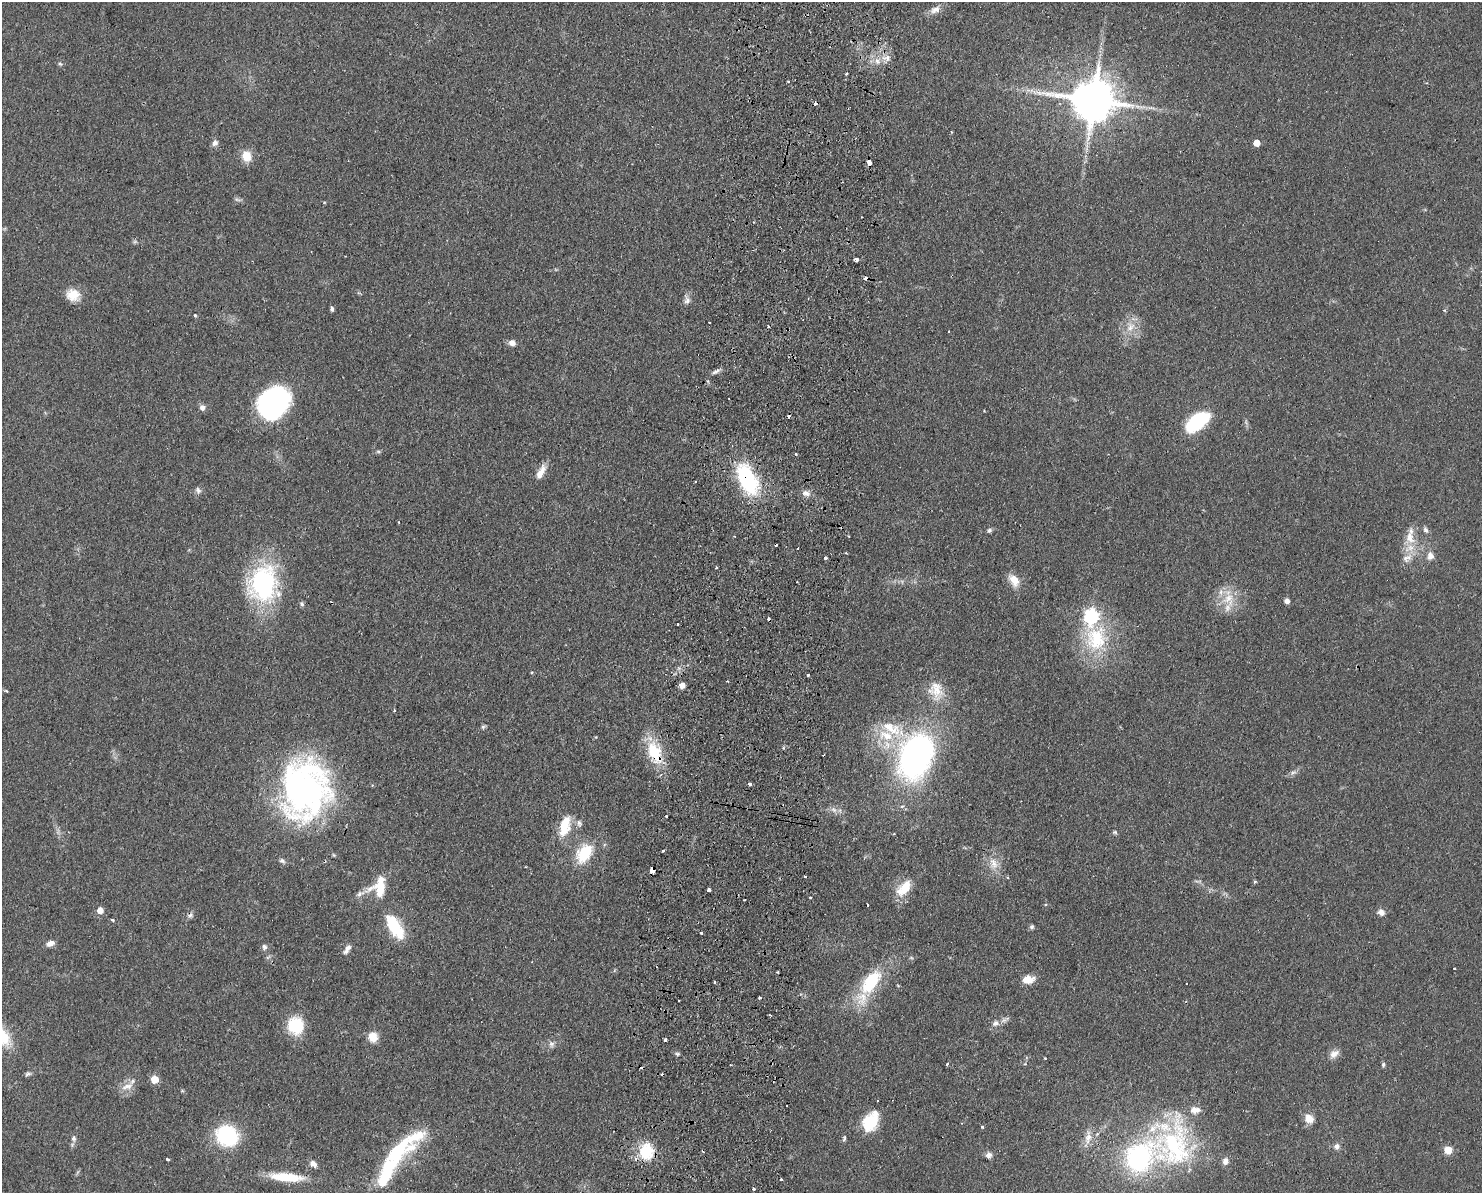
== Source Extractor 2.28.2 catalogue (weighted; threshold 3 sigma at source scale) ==
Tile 8 of 3 x 4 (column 2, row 3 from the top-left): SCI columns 1653-3132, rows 1201-2391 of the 4899 x 4783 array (HDU 1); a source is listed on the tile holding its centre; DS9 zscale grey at full resolution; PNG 1484 x 1195 px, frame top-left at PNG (2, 2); no overlay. Shown black and unused: <1% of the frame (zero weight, under 2 of 3 exposures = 3% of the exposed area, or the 3 px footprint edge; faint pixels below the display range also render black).
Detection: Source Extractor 2.28.2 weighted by HDU 2 'WHT'; one run over the whole footprint, this tile lists its part. Background 0.0673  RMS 0.0058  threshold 0.0261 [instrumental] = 3 sigma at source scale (4.5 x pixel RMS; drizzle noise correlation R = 1.50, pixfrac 1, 0.05/0.05 arcsec/px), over >= 5 px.
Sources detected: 156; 2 inside a brighter object's white glare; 16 cosmic-ray / hot-pixel residue — not listed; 12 inside a brighter listed object's ellipse — not listed separately; the other 126 listed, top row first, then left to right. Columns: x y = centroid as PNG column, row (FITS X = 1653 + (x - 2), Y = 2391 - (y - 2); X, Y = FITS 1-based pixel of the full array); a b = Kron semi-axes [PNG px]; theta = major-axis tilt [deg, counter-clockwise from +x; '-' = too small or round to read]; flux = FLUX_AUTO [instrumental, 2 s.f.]
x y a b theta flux
935 10 16 9 25 4
887 58 11 8 24 3.5
60 64 6 4 -29 0.87
846 74 3 2 - 0.94
788 81 3 2 - 0.57
1093 100 13 12 - 2400
215 143 8 7 - 2.3
1257 143 5 5 - 8.5
246 156 11 9 -81 9.1
869 162 4 4 - 6.4
237 200 9 3 -14 1.1
856 259 4 3 - 13
73 295 16 14 -23 9.1
687 300 10 8 56 2.6
332 309 5 4 - 1.3
195 315 4 4 - 0.6
1131 327 16 9 49 6.3
948 331 3 2 - 0.76
512 343 8 7 - 2.9
716 372 13 4 25 1.9
273 402 33 26 52 98
202 407 8 7 - 2.4
1197 422 24 12 38 44
378 451 6 4 0 0.85
796 454 4 3 - 0.6
541 472 19 8 62 5.5
747 478 34 17 -64 55
696 482 3 2 - 0.65
198 490 10 6 -79 1.7
806 493 10 7 -19 3
399 522 3 2 - 0.56
989 530 6 6 - 1.2
1426 530 8 6 -57 1.7
1410 538 18 12 -76 8.7
1430 556 11 9 89 3.6
825 558 3 3 - 2.8
1406 559 12 6 -60 3
716 567 3 2 - 0.56
1014 580 17 10 -59 7.3
263 584 40 30 82 79
1228 598 17 13 41 11
1287 601 5 5 - 3.1
301 604 7 5 -55 1.2
1091 616 7 6 - 110
678 624 3 2 - 0.76
1096 639 36 30 80 41
531 673 4 3 - 0.54
808 675 3 3 - 2.8
682 685 6 6 - 2.9
936 689 28 18 -84 13
6 691 4 3 - 0.66
394 710 3 3 - 0.52
483 727 6 5 - 0.97
892 728 32 15 -28 16
654 752 34 18 -65 21
916 756 39 26 67 200
1293 773 8 5 29 1.7
749 784 3 3 - 8.5
302 788 66 53 79 180
834 810 10 5 -45 2.1
666 816 3 3 - 1.5
579 823 9 6 -63 1.9
563 826 25 10 57 12
1115 832 6 5 - 0.84
663 851 3 3 - 1.6
584 854 23 14 55 21
282 861 8 6 -28 1.5
993 864 17 11 -76 7
652 871 4 3 - 74
805 876 3 2 - 0.78
1255 882 5 4 - 0.74
379 887 25 18 75 17
906 887 23 13 56 11
709 890 4 3 - 2.4
360 894 11 7 23 2.6
810 897 2 2 - 0.73
100 910 5 5 - 5.9
1381 912 9 7 -42 2.8
112 920 4 3 - 0.8
395 926 33 14 -58 22
1032 927 6 5 - 1.2
701 933 3 3 - 1.3
50 943 10 6 23 3.2
264 947 7 6 - 1.7
347 949 12 5 54 2.8
1454 968 3 2 - 0.61
777 972 2 2 - 0.63
1028 979 12 7 7 8.2
715 982 3 2 - 0.85
871 982 38 18 54 33
759 998 3 3 - 1.5
995 1023 10 8 14 2.9
295 1026 17 16 - 24
3 1037 15 13 -23 12
373 1037 12 11 - 6.4
665 1040 3 3 - 1.9
551 1044 9 8 - 2.1
677 1054 6 5 - 1
1334 1054 14 9 35 3.7
1045 1058 2 2 - 0.47
947 1064 3 3 - 0.81
1383 1065 5 5 - 1.1
28 1074 9 4 18 1.4
154 1079 5 5 - 14
127 1086 18 8 15 5.2
1195 1110 14 9 -1 4.5
1309 1119 11 10 - 5.4
870 1122 20 16 60 18
982 1127 3 3 - 1.5
227 1136 23 19 -38 44
74 1138 7 7 - 1.6
844 1138 9 4 73 1.1
1088 1138 19 8 79 5.6
1337 1146 7 6 - 2.2
1448 1150 8 7 - 6.5
398 1151 45 24 43 38
646 1151 20 17 -85 18
1185 1154 12 11 - 8.8
989 1155 8 7 - 2.3
1139 1158 42 29 28 100
168 1159 3 3 - 1.8
1225 1161 9 7 78 2.7
313 1164 10 7 -43 2.8
286 1177 38 9 -5 20
781 1179 3 3 - 1.1
754 1189 3 3 - 3.5
Overlapping masked pixels (flux is a lower limit): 4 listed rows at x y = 1093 100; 747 478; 654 752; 652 871
Isophote crosses this tile's border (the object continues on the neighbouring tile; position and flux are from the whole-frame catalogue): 1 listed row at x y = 3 1037